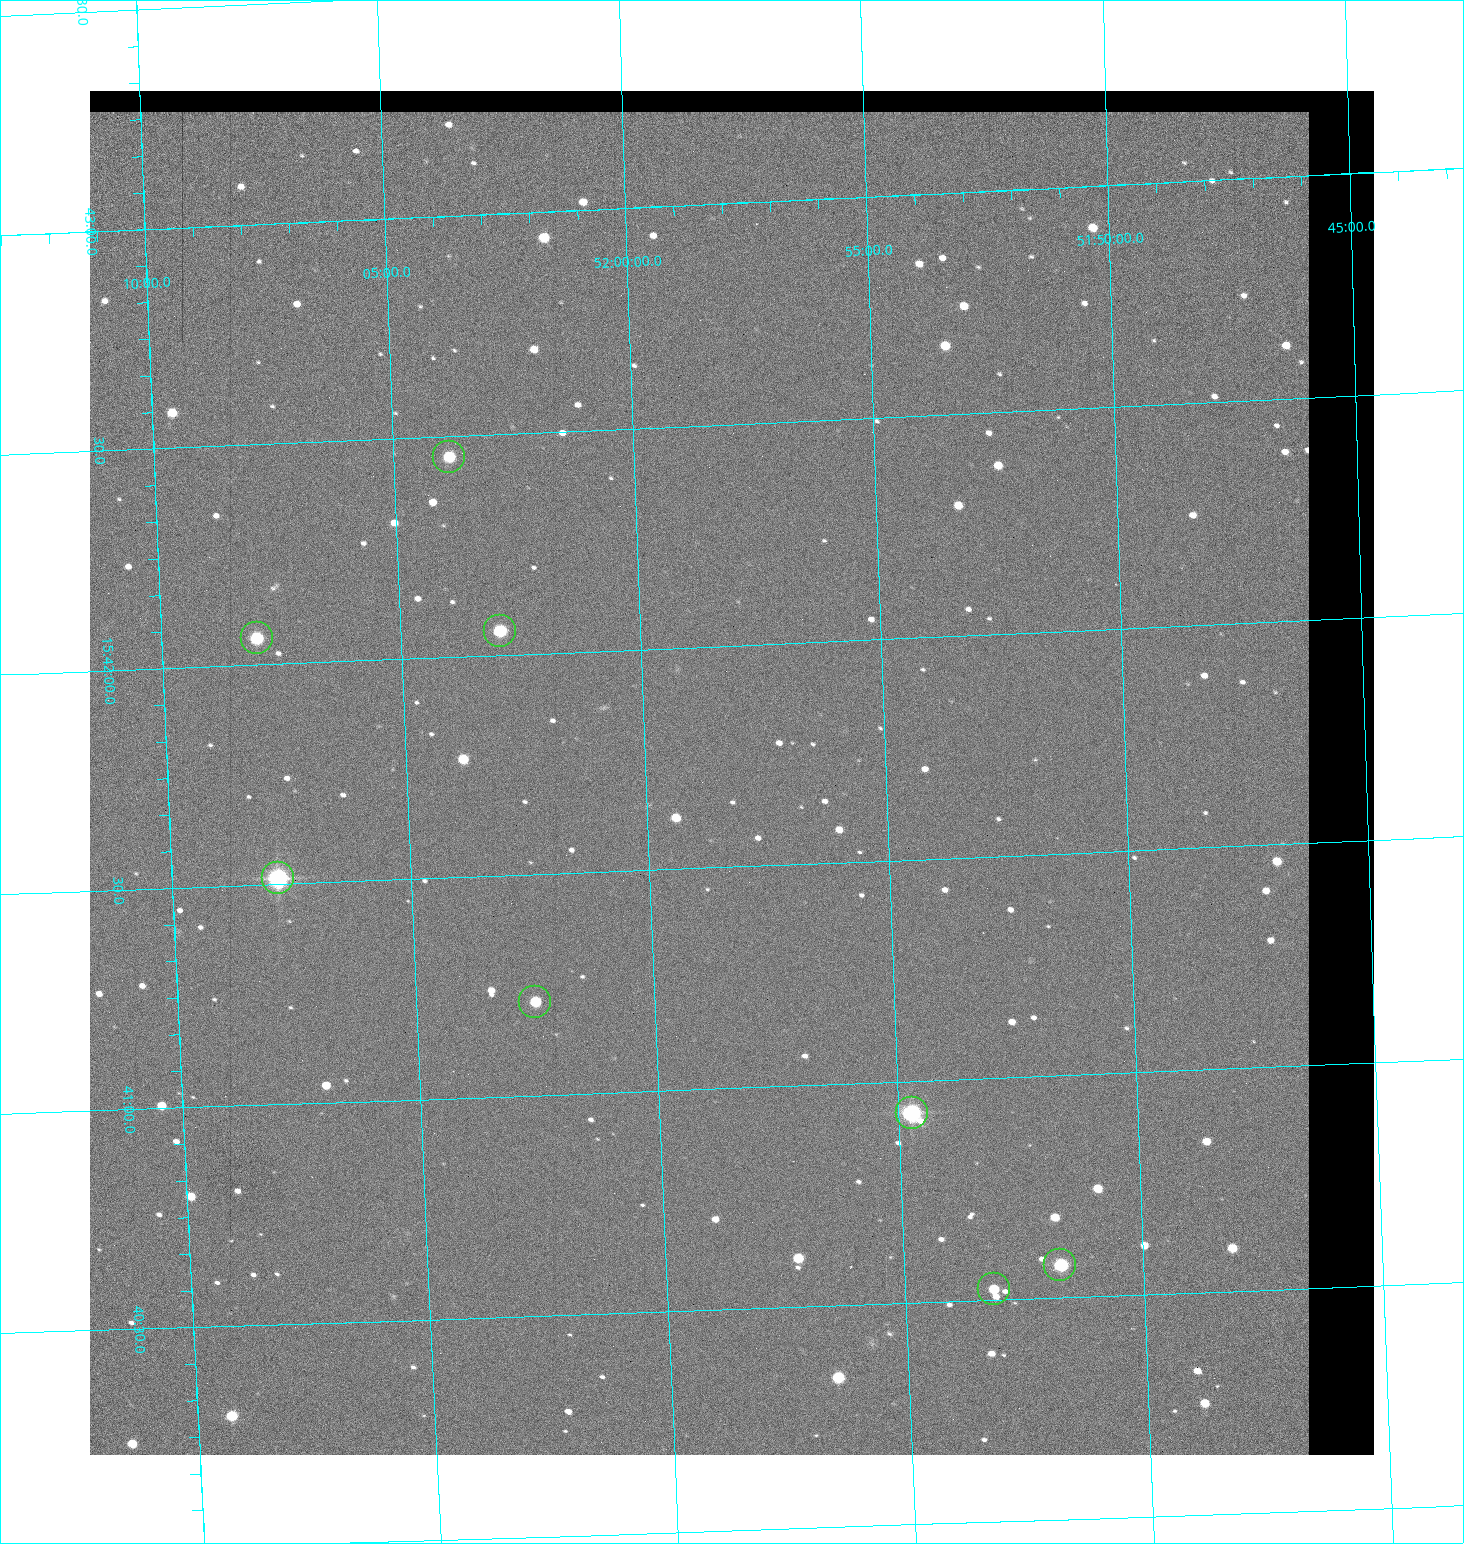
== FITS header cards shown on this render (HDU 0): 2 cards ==
NAXIS1  =                 1284 / length of data axis 1
NAXIS2  =                 1364 / length of data axis 2

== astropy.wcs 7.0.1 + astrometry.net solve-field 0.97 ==
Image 1284 x 1364 px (HDU 0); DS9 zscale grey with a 90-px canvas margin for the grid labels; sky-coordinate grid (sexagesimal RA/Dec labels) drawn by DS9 from the SOLVED WCS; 8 Tycho-2 reference stars matched to detected sources circled (green)
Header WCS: RA---TAN/DEC--TAN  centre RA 15:41:43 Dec +51:58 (235.43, +51.97 deg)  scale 1.26 arcsec/px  FOV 26.9' x 28.5'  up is +92 deg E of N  parity flipped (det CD > 0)
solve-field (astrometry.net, Tycho-2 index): VERIFIED the header's WCS against the Tycho-2 star catalogue (8 matches, 0 conflicts) and refined it, rather than solving blind
Solved WCS: RA---TAN-SIP/DEC--TAN-SIP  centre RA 15:41:43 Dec +51:58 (235.43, +51.97 deg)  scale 1.25 arcsec/px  FOV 26.8' x 28.5'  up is +92 deg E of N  parity flipped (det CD > 0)
The solver's refit moves the header's centre by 0.52 arcsec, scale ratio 0.9978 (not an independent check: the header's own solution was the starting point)
Tycho-2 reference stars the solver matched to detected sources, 8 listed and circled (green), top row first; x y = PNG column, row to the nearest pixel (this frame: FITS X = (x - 90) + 1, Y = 1364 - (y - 91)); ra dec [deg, ICRS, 3 dp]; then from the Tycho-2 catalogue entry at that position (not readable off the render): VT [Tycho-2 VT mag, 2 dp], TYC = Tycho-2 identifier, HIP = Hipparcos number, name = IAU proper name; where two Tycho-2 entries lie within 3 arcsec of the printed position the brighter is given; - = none
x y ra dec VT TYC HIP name
449 457 235.614 +52.064 11.61 3489-1132-1 - -
500 631 235.514 +52.049 11.19 3489-1407-1 - -
257 638 235.515 +52.133 11.12 3489-1380-1 - -
278 878 235.378 +52.130 9.31 3489-1322-1 76850 -
535 1002 235.303 +52.042 11.52 3489-958-1 - -
912 1113 235.232 +51.912 9.59 3489-824-1 - -
1060 1265 235.143 +51.862 10.97 3489-1016-1 - -
994 1289 235.131 +51.886 12.29 3489-908-1 - -